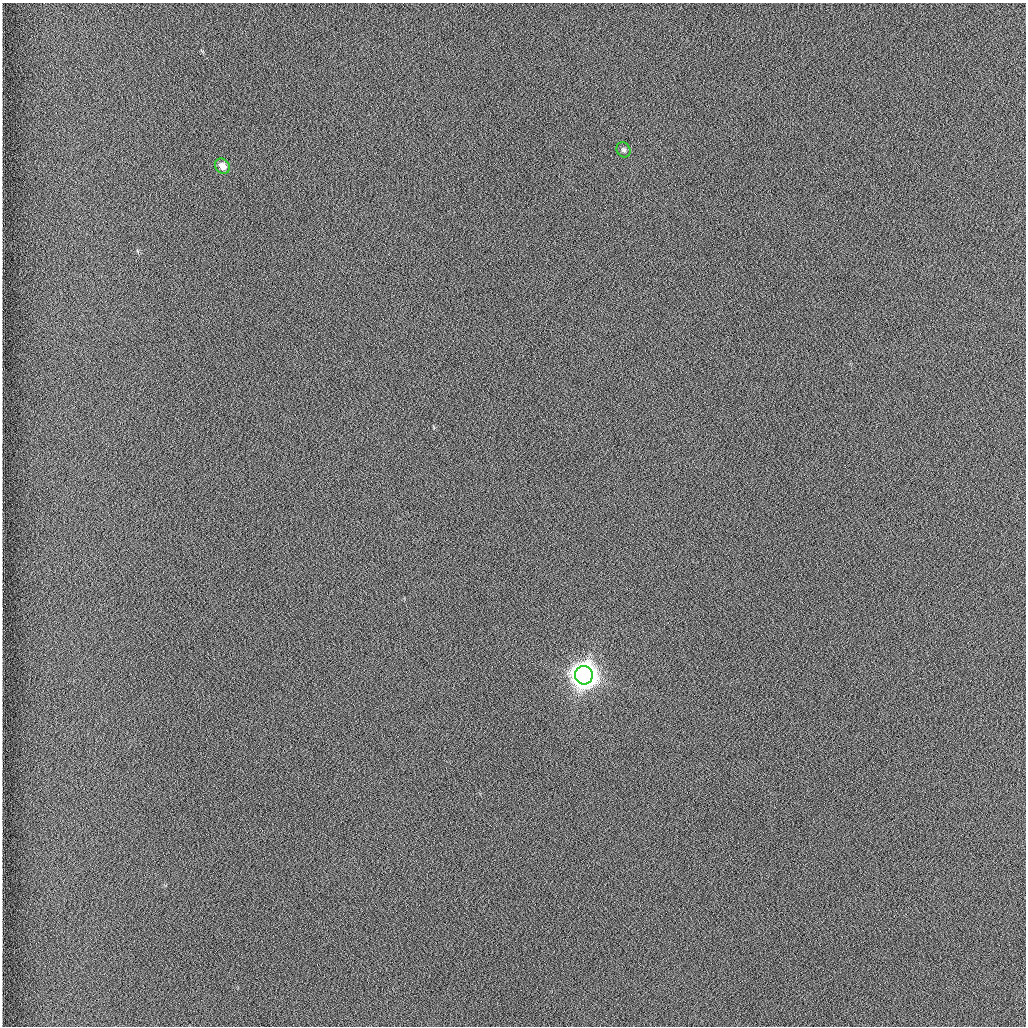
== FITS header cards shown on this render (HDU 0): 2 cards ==
NAXIS1  =                 1024 /fastest changing axis
NAXIS2  =                 1024 /next to fastest changing axis

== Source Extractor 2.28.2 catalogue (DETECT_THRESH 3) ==
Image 1024 x 1024 px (HDU 0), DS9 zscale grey, 1 PNG px = 1 image px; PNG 1028 x 1028 px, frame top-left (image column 1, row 1024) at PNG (2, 3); each listed source drawn as its Kron ellipse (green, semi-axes under 4 px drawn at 4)
Background 1260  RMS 5.9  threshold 17.7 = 3 sigma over >= 5 px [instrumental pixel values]
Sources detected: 3; all 3 listed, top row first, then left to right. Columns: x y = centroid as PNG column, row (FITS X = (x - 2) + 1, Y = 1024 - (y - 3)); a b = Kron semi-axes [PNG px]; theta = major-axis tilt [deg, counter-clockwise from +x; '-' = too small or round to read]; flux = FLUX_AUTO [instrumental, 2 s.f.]
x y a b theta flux
623 150 8 6 -60 1100
222 166 8 7 - 3000
584 675 9 9 - 720000